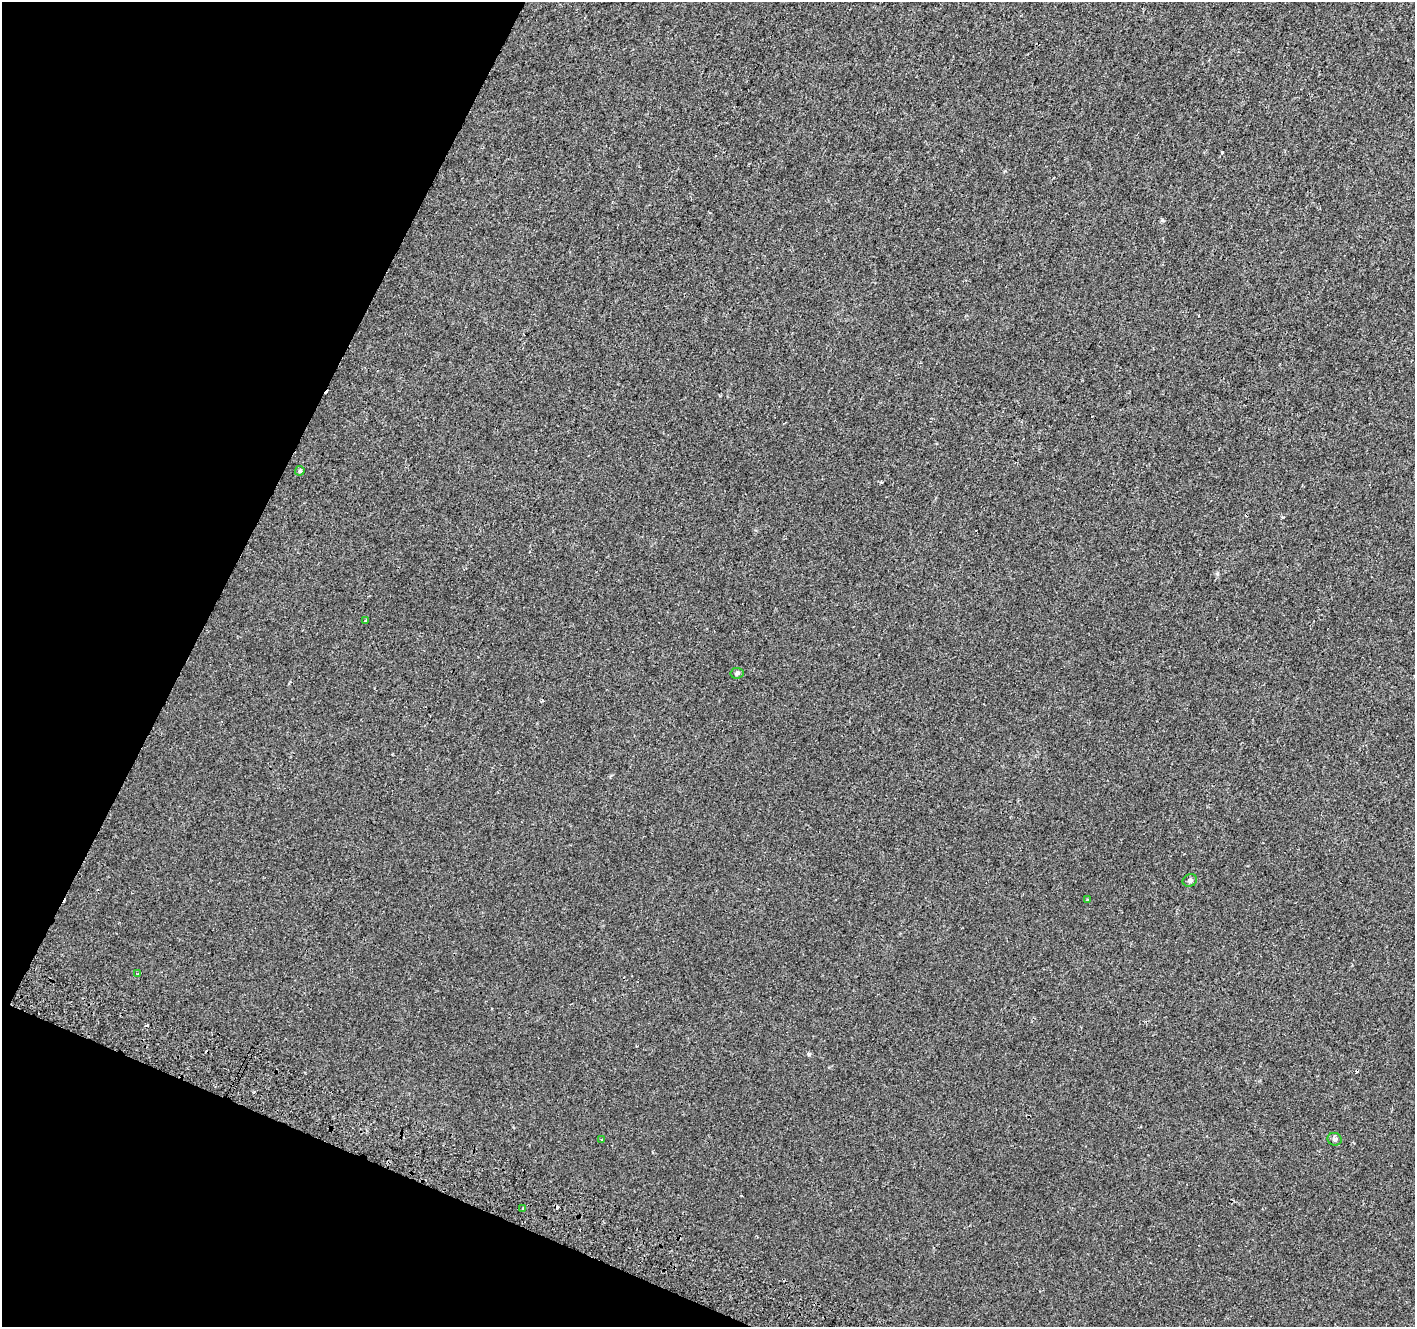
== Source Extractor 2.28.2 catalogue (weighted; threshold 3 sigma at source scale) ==
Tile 9 of 4 x 4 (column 1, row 3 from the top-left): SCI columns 31-1443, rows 1585-2909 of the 5718 x 5883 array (HDU 1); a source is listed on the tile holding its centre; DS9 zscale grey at full resolution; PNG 1417 x 1329 px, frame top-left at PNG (2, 2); each listed source drawn as its Kron ellipse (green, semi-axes under 4 px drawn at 4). Shown black and unused: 21% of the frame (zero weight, under 2 of 3 exposures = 3% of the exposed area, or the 3 px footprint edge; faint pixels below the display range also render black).
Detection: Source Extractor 2.28.2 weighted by HDU 2 'WHT'; one run over the whole footprint, this tile lists its part. Background 5.91e-04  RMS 0.0039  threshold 0.0175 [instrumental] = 3 sigma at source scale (4.5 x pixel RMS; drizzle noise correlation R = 1.50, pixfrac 1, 0.0396/0.0396 arcsec/px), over >= 5 px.
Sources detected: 13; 4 cosmic-ray / hot-pixel residue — neither listed nor drawn; the other 9 listed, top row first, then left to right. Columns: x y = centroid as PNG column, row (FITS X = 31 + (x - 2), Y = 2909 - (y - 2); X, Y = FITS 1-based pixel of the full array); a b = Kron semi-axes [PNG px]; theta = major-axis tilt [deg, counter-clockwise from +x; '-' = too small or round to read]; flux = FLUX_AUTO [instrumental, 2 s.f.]
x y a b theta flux
300 471 5 4 - 0.63
366 621 3 3 - 0.41
737 673 6 5 - 0.74
1190 880 7 6 - 0.82
1088 900 3 3 - 1.2
138 974 3 2 - 0.35
1335 1139 7 6 - 0.88
602 1140 3 3 - 0.45
523 1208 3 3 - 1.4